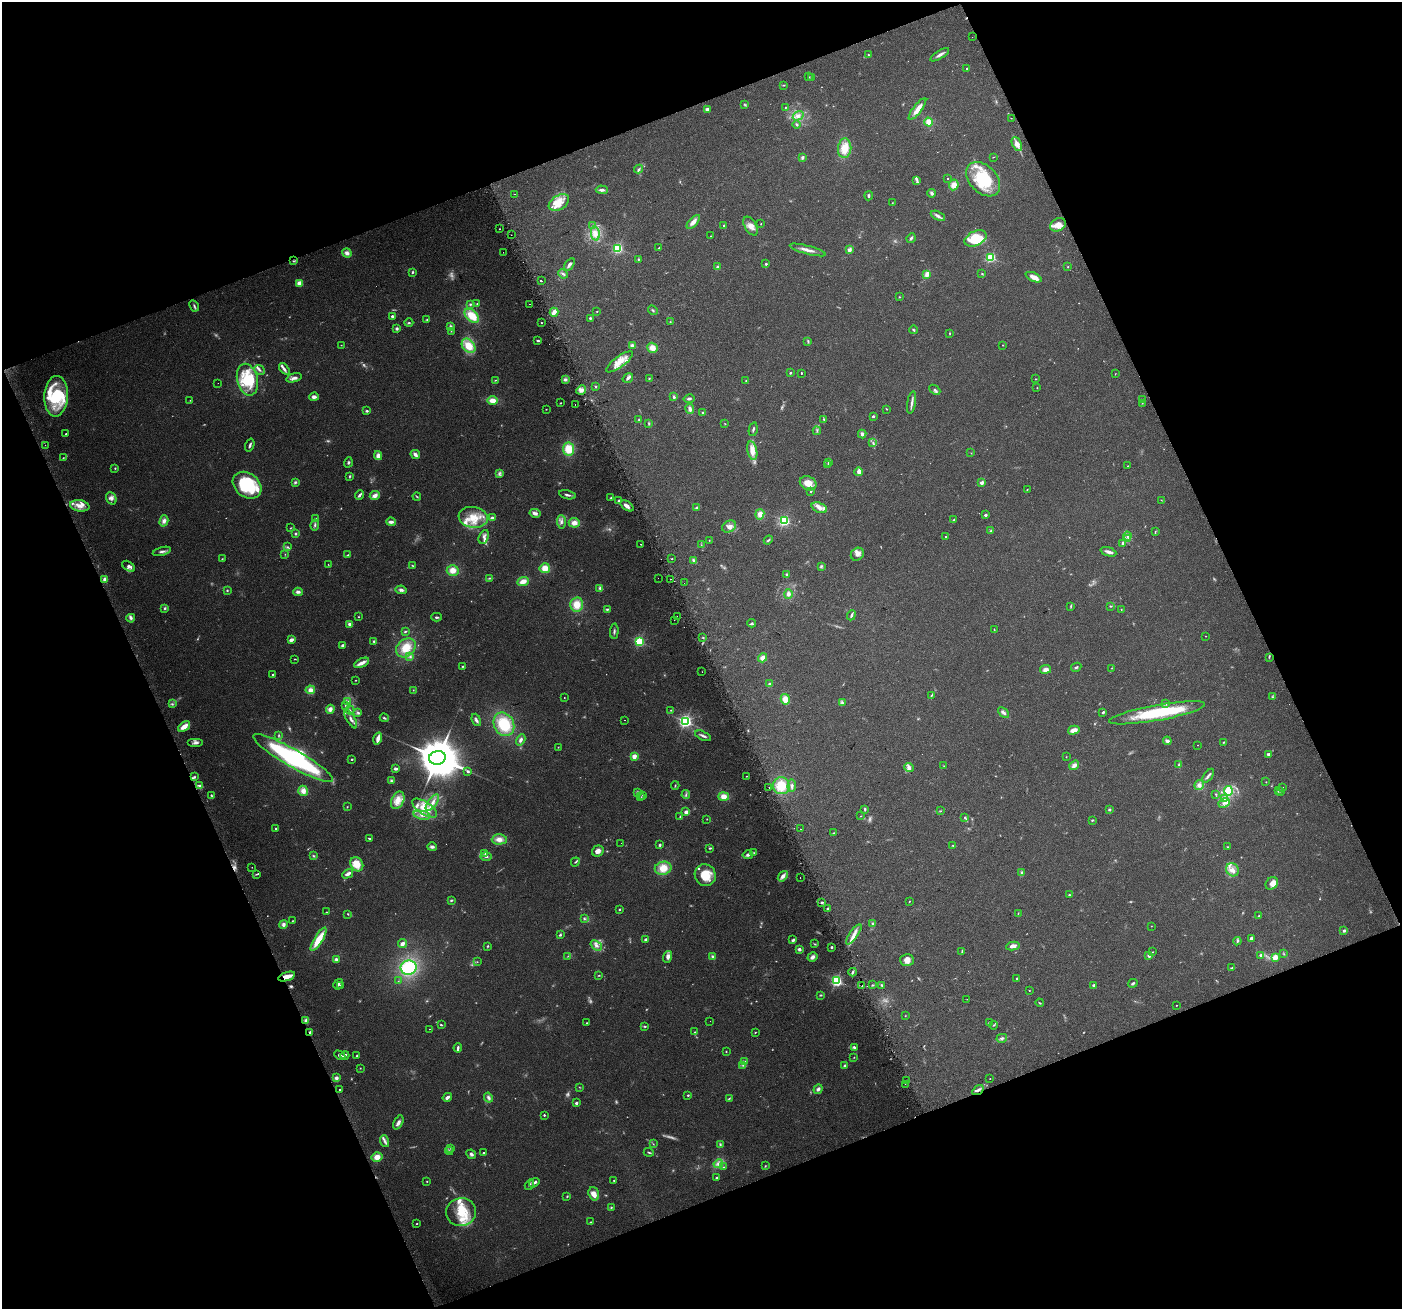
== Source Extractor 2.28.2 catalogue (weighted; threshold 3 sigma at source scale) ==
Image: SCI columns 30-5628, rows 99-5324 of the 5661 x 5476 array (HDU 1 of 3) = the unmasked area's bounding box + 8 px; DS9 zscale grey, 4 x 4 block average (1 PNG px = mean of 4 x 4 image px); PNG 1404 x 1311 px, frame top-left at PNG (2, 2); each listed source drawn as its Kron ellipse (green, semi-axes under 4 px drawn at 4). Shown black and unused: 42% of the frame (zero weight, under 2 of 3 exposures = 2% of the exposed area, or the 3 px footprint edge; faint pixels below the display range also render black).
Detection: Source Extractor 2.28.2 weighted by HDU 2 'WHT'. Background 0.0747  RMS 0.0095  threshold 0.0427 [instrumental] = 3 sigma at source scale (4.5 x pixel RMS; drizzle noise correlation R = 1.50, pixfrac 1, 0.0396/0.0396 arcsec/px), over >= 5 px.
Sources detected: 701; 50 too faint to see at this stretch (4 x 4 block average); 2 inside a brighter object's white glare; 9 cosmic-ray / hot-pixel residue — neither listed nor drawn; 13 coinciding with a brighter row at this scale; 83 inside a brighter listed object's ellipse — not listed separately; of the other 544, all 500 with FLUX_AUTO >= 2.04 (the completeness limit of this list) listed and drawn (44 fainter detections not listed), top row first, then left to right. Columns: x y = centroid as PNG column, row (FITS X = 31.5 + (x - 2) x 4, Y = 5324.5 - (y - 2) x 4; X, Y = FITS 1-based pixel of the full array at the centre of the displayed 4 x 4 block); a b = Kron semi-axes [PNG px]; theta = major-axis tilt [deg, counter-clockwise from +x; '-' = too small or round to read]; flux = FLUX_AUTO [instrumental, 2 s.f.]
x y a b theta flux
972 37 2 2 - 4.1
868 55 2 2 - 3.3
940 55 10 2 32 23
967 68 2 2 - 3.6
808 77 2 2 - 2.8
812 78 3 2 - 5.4
784 85 3 2 - 4.3
745 105 2 2 - 4.2
785 107 2 2 - 8.7
707 109 3 3 - 14
917 109 13 4 53 52
798 116 6 4 33 23
1011 118 2 2 - 3.3
929 122 4 4 - 51
797 125 4 2 - 7.9
1017 144 7 4 -65 38
845 148 10 6 82 93
993 157 2 2 - 2.4
802 158 2 2 - 52
639 169 5 2 - 8.7
948 178 2 2 - 4.1
983 179 20 13 -46 290
917 181 3 2 - 7
954 185 5 4 - 47
602 190 6 3 -3 16
932 193 4 3 - 16
514 194 2 2 - 15
869 196 4 2 - 8.9
559 203 11 7 32 62
892 203 2 2 - 2.2
938 216 7 4 -26 19
693 222 8 4 47 35
761 224 2 2 - 2.9
724 225 2 2 - 16
1058 225 8 6 27 57
592 226 2 2 - 4.2
751 226 10 5 -60 41
499 229 2 2 - 2.9
595 234 7 4 -79 31
511 235 2 2 - 6
710 236 2 2 - 3
911 238 5 3 - 11
976 238 12 7 25 170
618 248 2 2 - 830
659 248 2 2 - 9.4
808 250 18 3 -15 39
849 250 2 2 - 91
503 252 2 2 - 3.4
347 253 5 4 - 26
990 257 2 2 - 620
638 259 3 2 - 5.6
293 261 4 2 - 4.9
569 264 7 3 54 22
766 264 2 2 - 18
717 267 4 2 - 8
1068 267 2 2 - 3
413 272 3 2 - 7.2
563 274 5 3 - 12
927 274 4 3 - 43
982 274 3 2 - 4.7
1034 277 9 4 -25 44
541 281 2 2 - 12
299 283 2 2 - 140
899 297 2 2 - 3.6
477 303 2 2 - 3.1
470 304 3 2 - 7.2
530 304 2 2 - 4.1
194 306 6 2 -61 9.7
653 310 5 2 - 6.9
597 311 2 2 - 4.4
554 312 4 3 - 46
392 316 2 2 - 26
472 316 9 5 -44 120
590 318 3 2 - 7
427 319 3 2 - 5.2
670 322 2 2 - 2.7
409 323 4 2 - 6.8
541 323 2 2 - 4.9
450 326 4 3 - 8.9
397 328 2 2 - 46
913 330 4 2 - 7.2
451 331 2 2 - 2.1
949 333 3 2 - 3.5
538 341 2 2 - 14
808 341 4 2 - 6.3
341 345 2 2 - 2.1
632 345 4 3 - 15
1003 345 2 2 - 2.7
469 346 8 6 -50 110
652 348 5 5 - 46
620 362 16 5 36 77
284 369 6 3 -50 18
260 370 6 3 -40 14
790 373 2 2 - 6.7
801 373 2 2 - 4.6
1115 374 3 2 - 2.1
294 378 8 3 16 25
628 378 5 3 - 16
649 378 3 2 - 3.9
565 379 4 3 - 14
1035 379 2 2 - 2.9
247 380 16 10 -77 170
495 380 2 2 - 2.8
746 380 2 2 - 3.2
218 383 2 2 - 3.9
595 387 2 2 - 4.4
1037 388 2 2 - 2.6
581 390 5 4 - 24
935 390 6 2 -42 13
56 396 20 12 86 220
314 397 5 3 - 22
674 397 3 2 - 12
689 399 5 2 - 13
190 400 2 2 - 2.2
493 400 5 4 - 47
1142 400 2 2 - 5.2
560 403 2 2 - 4.7
912 403 11 2 81 21
1142 403 2 2 - 2.1
575 404 2 2 - 5.5
546 409 2 2 - 4.4
690 409 5 3 - 23
887 409 3 2 - 3.1
367 411 3 2 - 8.8
703 413 2 2 - 43
873 416 2 2 - 20
824 419 3 2 - 4.7
639 420 3 2 - 4.4
649 423 3 2 - 5.2
725 424 2 2 - 2.7
753 429 7 2 77 9.5
817 431 4 2 - 7.8
66 434 2 2 - 6.8
862 434 4 3 - 18
873 442 4 2 - 6.7
45 445 2 2 - 2.3
250 445 7 2 72 12
569 449 6 5 - 120
752 451 9 5 -78 63
971 453 2 2 - 2.3
415 454 5 3 - 25
378 456 4 3 - 30
63 458 3 2 - 4.2
348 462 5 3 - 9.2
828 462 2 2 - 4.8
828 464 3 2 - 3.8
1127 466 2 2 - 2.5
115 468 2 2 - 4.8
859 472 4 3 - 34
499 473 4 2 - 8.5
350 476 3 2 - 6.3
295 482 4 3 - 9.4
808 483 8 6 -24 73
981 483 2 2 - 67
247 485 15 12 -38 330
1027 490 3 2 - 3.1
811 491 2 2 - 13
360 495 5 2 - 15
567 495 8 2 -13 13
375 496 5 4 - 32
417 497 4 2 - 5.6
111 498 6 5 - 23
611 498 2 2 - 4.5
1161 500 2 2 - 2.4
619 501 2 2 - 21
80 506 10 5 -9 44
627 506 7 3 -36 24
696 508 4 2 - 7.9
819 508 8 5 -21 31
535 513 5 3 - 27
760 514 5 4 - 40
985 515 2 2 - 31
473 517 15 10 -8 120
492 518 4 3 - 17
315 519 3 2 - 9.8
953 520 3 2 - 8.2
164 521 6 4 74 26
784 521 2 2 - 890
391 522 5 3 - 25
561 522 7 3 -89 15
574 523 5 5 - 38
315 525 5 3 - 12
729 527 7 5 30 36
290 528 3 2 - 3.3
990 531 3 2 - 5.2
1155 531 2 2 - 3.3
295 534 3 3 - 6.9
945 536 2 2 - 4.7
1127 536 4 2 - 10
484 537 7 4 65 20
1128 539 3 3 - 11
709 540 2 2 - 2.3
768 540 5 2 - 8
1123 543 4 2 - 9.3
641 544 2 2 - 4.3
701 545 2 2 - 3.2
287 547 3 3 - 8.4
162 551 9 2 14 17
1108 552 8 3 -19 24
285 554 2 2 - 2
857 554 7 6 - 28
348 555 4 2 - 7
222 559 2 2 - 3.8
672 559 2 2 - 5.7
694 561 4 3 - 17
328 564 2 2 - 2.4
129 566 7 4 -34 19
412 566 3 2 - 4.6
821 567 2 2 - 5.8
545 568 5 5 - 60
453 570 6 5 - 54
787 575 4 3 - 14
489 578 4 2 - 5.8
658 578 2 2 - 7.6
670 579 2 2 - 47
104 580 4 3 - 25
523 581 6 3 22 48
684 583 2 2 - 2.7
600 588 4 3 - 11
227 590 2 2 - 5.3
401 590 5 3 - 18
298 592 4 3 - 20
788 594 5 4 - 21
577 605 7 6 - 75
1071 606 4 2 - 5.3
1111 606 4 2 - 4.9
165 608 3 3 - 8.1
607 609 3 2 - 6.9
1121 609 3 2 - 2.4
851 615 5 2 - 13
677 616 2 2 - 2.9
358 617 2 2 - 2.9
437 617 5 2 - 10
131 618 4 4 - 12
674 620 2 2 - 3.3
752 623 4 3 - 8.8
349 624 3 3 - 13
994 629 3 2 - 3
405 631 4 2 - 6.5
614 631 7 2 86 11
1206 636 2 2 - 3.5
703 638 3 2 - 3.6
291 640 3 2 - 33
374 641 3 2 - 5.5
639 642 2 2 - 710
343 645 4 2 - 13
406 648 11 8 41 110
410 657 3 2 - 7.7
1269 657 2 2 - 3.4
763 658 5 4 - 33
294 659 2 2 - 3.3
361 663 8 3 26 42
462 666 3 2 - 4.9
1076 667 5 2 - 10
1112 668 2 2 - 2.3
1045 669 6 4 8 27
702 672 2 2 - 2.1
273 674 2 2 - 15
356 680 2 2 - 2.8
770 684 2 2 - 59
310 690 5 4 - 29
413 690 2 2 - 2.5
931 695 3 2 - 5.1
564 697 2 2 - 3.5
1272 697 3 2 - 4
785 699 5 4 - 54
348 701 3 2 - 4.8
842 703 4 3 - 8.7
172 704 4 2 - 7.3
1166 704 4 2 - 4.2
346 706 4 2 - 4.8
330 709 4 4 - 29
350 710 4 2 - 6.2
671 710 2 2 - 3.1
358 712 4 2 - 9.3
1103 712 3 2 - 12
1003 713 6 4 -44 17
1157 713 49 7 10 390
384 718 4 2 - 8.4
351 719 10 3 -59 23
476 720 6 3 -70 14
624 720 2 2 - 2.9
685 721 2 2 - 1700
504 724 12 10 -60 200
184 726 7 3 38 61
1074 730 6 4 16 39
279 735 3 2 - 4.4
703 736 8 2 -25 16
378 739 6 2 74 56
521 740 6 3 60 19
1167 741 4 3 - 20
1223 742 3 2 - 4.1
196 743 8 3 0 22
1198 745 2 2 - 2.6
558 747 2 2 - 3.7
1268 754 3 3 - 9.7
634 756 2 2 - 160
1066 757 2 2 - 2.3
293 758 46 9 -30 910
437 758 8 7 - 27000
352 759 2 2 - 11
1074 765 5 4 - 26
1179 765 3 3 - 7
944 766 2 2 - 2.1
909 768 5 4 - 21
396 769 4 2 - 16
468 771 3 2 - 11
746 776 2 2 - 2.8
1208 776 8 2 54 14
194 777 3 2 - 7
391 781 3 3 - 8.6
1266 782 2 2 - 4.4
675 785 4 2 - 4.9
1199 785 5 4 - 24
199 786 4 3 - 10
781 786 8 8 - 130
792 786 6 3 85 15
769 787 2 2 - 6
1283 787 2 2 - 2.7
1278 790 2 2 - 5.3
303 791 5 5 - 39
1228 791 5 4 - 67
1280 791 2 2 - 2.5
638 793 4 3 - 15
686 794 4 2 - 9
1215 794 3 2 - 4.1
211 795 3 2 - 6.5
643 795 2 2 - 3.2
724 796 5 4 - 48
641 797 2 2 - 2.2
1224 799 3 2 - 5.3
398 800 9 6 64 68
432 803 10 4 55 33
1224 803 6 3 27 19
347 807 3 2 - 3.7
425 808 14 6 -33 98
865 809 3 2 - 8
1109 810 2 2 - 31
941 811 2 2 - 3.1
686 812 2 2 - 100
422 815 8 3 -11 20
861 816 2 2 - 2.9
680 817 3 2 - 5.6
965 817 3 2 - 7.3
707 819 2 2 - 2.2
1092 820 2 2 - 5.1
275 829 2 2 - 5.2
801 829 2 2 - 4.1
834 833 3 2 - 4.7
370 838 3 2 - 8.1
499 839 7 5 2 37
621 843 2 2 - 2.1
660 845 3 2 - 8.5
953 845 3 2 - 4.3
432 847 5 3 - 13
1228 847 2 2 - 4
710 848 3 2 - 6.8
598 851 6 5 - 29
485 853 3 3 - 7.4
754 853 2 2 - 4
748 855 5 3 - 18
313 856 3 2 - 6.2
486 856 6 2 -1 9.1
575 862 4 2 - 6.7
357 864 7 6 - 83
252 867 2 2 - 2.2
663 868 8 6 11 78
1232 870 7 6 - 40
1022 872 3 3 - 9.8
256 874 4 2 - 5.7
348 874 6 2 30 31
705 875 11 10 - 130
783 876 6 4 50 27
800 877 2 2 - 5
1272 883 7 5 44 30
1069 895 2 2 - 8.6
451 900 3 2 - 6.3
822 902 2 2 - 15
909 902 2 2 - 3.2
619 909 2 2 - 7
828 909 2 2 - 20
327 912 2 2 - 2.6
1018 913 3 2 - 3.3
348 914 3 2 - 3.7
1259 916 3 2 - 8.2
584 919 3 2 - 7.4
292 921 2 2 - 4
283 924 4 3 - 18
873 924 4 3 - 9.6
1151 926 2 2 - 2.5
1344 931 3 2 - 13
854 934 12 4 55 36
560 935 3 2 - 8.4
1251 938 2 2 - 53
319 939 13 4 59 120
646 939 3 2 - 8.3
793 940 3 2 - 17
1237 941 4 2 - 8.2
402 944 4 3 - 25
815 944 4 2 - 4.5
596 945 6 3 -37 19
488 946 2 2 - 6.6
1013 946 7 3 11 32
832 947 2 2 - 27
799 949 3 3 - 17
962 951 4 2 - 5.8
1153 952 2 2 - 2.8
1284 954 2 2 - 3.6
1261 955 2 2 - 16
568 956 3 2 - 2.9
713 956 4 3 - 11
1149 956 2 2 - 61
668 957 6 4 74 21
812 957 5 4 - 21
1275 957 4 3 - 52
336 959 3 3 - 13
907 960 7 6 - 32
477 962 2 2 - 2.5
409 968 8 7 - 300
1232 968 3 3 - 7.3
853 972 4 2 - 8.1
599 975 3 2 - 4.2
287 977 9 3 18 90
1017 979 2 2 - 20
398 981 2 2 - 2.3
836 981 2 2 - 1000
1133 983 5 2 - 9.4
338 984 5 3 - 13
872 985 2 2 - 3.7
882 985 3 2 - 6.9
1094 985 2 2 - 57
340 986 2 2 - 2.2
862 986 2 2 - 12
1029 991 2 2 - 3.5
821 995 3 2 - 5.3
967 999 2 2 - 2.3
1040 1003 4 2 - 3.9
1176 1005 2 2 - 2.5
905 1016 2 2 - 2.8
306 1020 4 3 - 19
710 1021 2 2 - 3.8
989 1022 2 2 - 3.4
586 1023 2 2 - 2.6
441 1025 3 2 - 5.7
993 1025 4 2 - 4.2
645 1026 3 2 - 6.3
429 1029 2 2 - 11
310 1032 3 2 - 9.5
695 1032 2 2 - 3.6
755 1032 2 2 - 5.1
1002 1038 5 3 - 14
854 1047 3 3 - 9.7
458 1048 4 2 - 16
726 1051 2 2 - 3.5
340 1055 6 3 -27 17
345 1055 4 2 - 20
357 1056 2 2 - 4.8
854 1057 2 2 - 2.4
745 1061 3 2 - 3.3
743 1065 2 2 - 4.9
845 1066 3 2 - 11
360 1068 2 2 - 3
336 1078 2 2 - 93
990 1079 2 2 - 19
907 1081 2 2 - 130
905 1084 2 2 - 5.1
579 1087 2 2 - 3
818 1089 5 3 - 16
339 1090 2 2 - 5.9
978 1090 6 3 34 15
688 1095 2 2 - 6.4
447 1097 5 2 - 24
488 1098 5 3 - 16
729 1098 3 2 - 5.5
576 1103 2 2 - 30
544 1115 2 2 - 13
398 1122 7 4 63 21
384 1141 6 2 -71 15
653 1144 2 2 - 2.4
720 1144 3 3 - 6.8
451 1148 2 2 - 3.5
449 1151 4 2 - 5.1
649 1152 5 2 - 6.3
483 1153 2 2 - 12
471 1154 5 3 - 14
377 1157 5 5 - 44
718 1164 5 4 - 20
765 1166 4 2 - 3.8
724 1167 2 2 - 3.2
717 1178 2 2 - 17
614 1180 2 2 - 9.5
427 1181 3 2 - 3.2
534 1183 5 2 - 11
529 1185 5 2 - 9
594 1194 7 5 -71 45
567 1196 3 2 - 4.4
611 1207 2 2 - 4.4
461 1212 15 13 13 160
591 1222 3 2 - 3.2
416 1224 2 2 - 3.3
Overlapping masked pixels (flux is a lower limit): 3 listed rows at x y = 287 977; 310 1032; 978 1090
Diffuse or blended objects may show on this block-average render without a row.